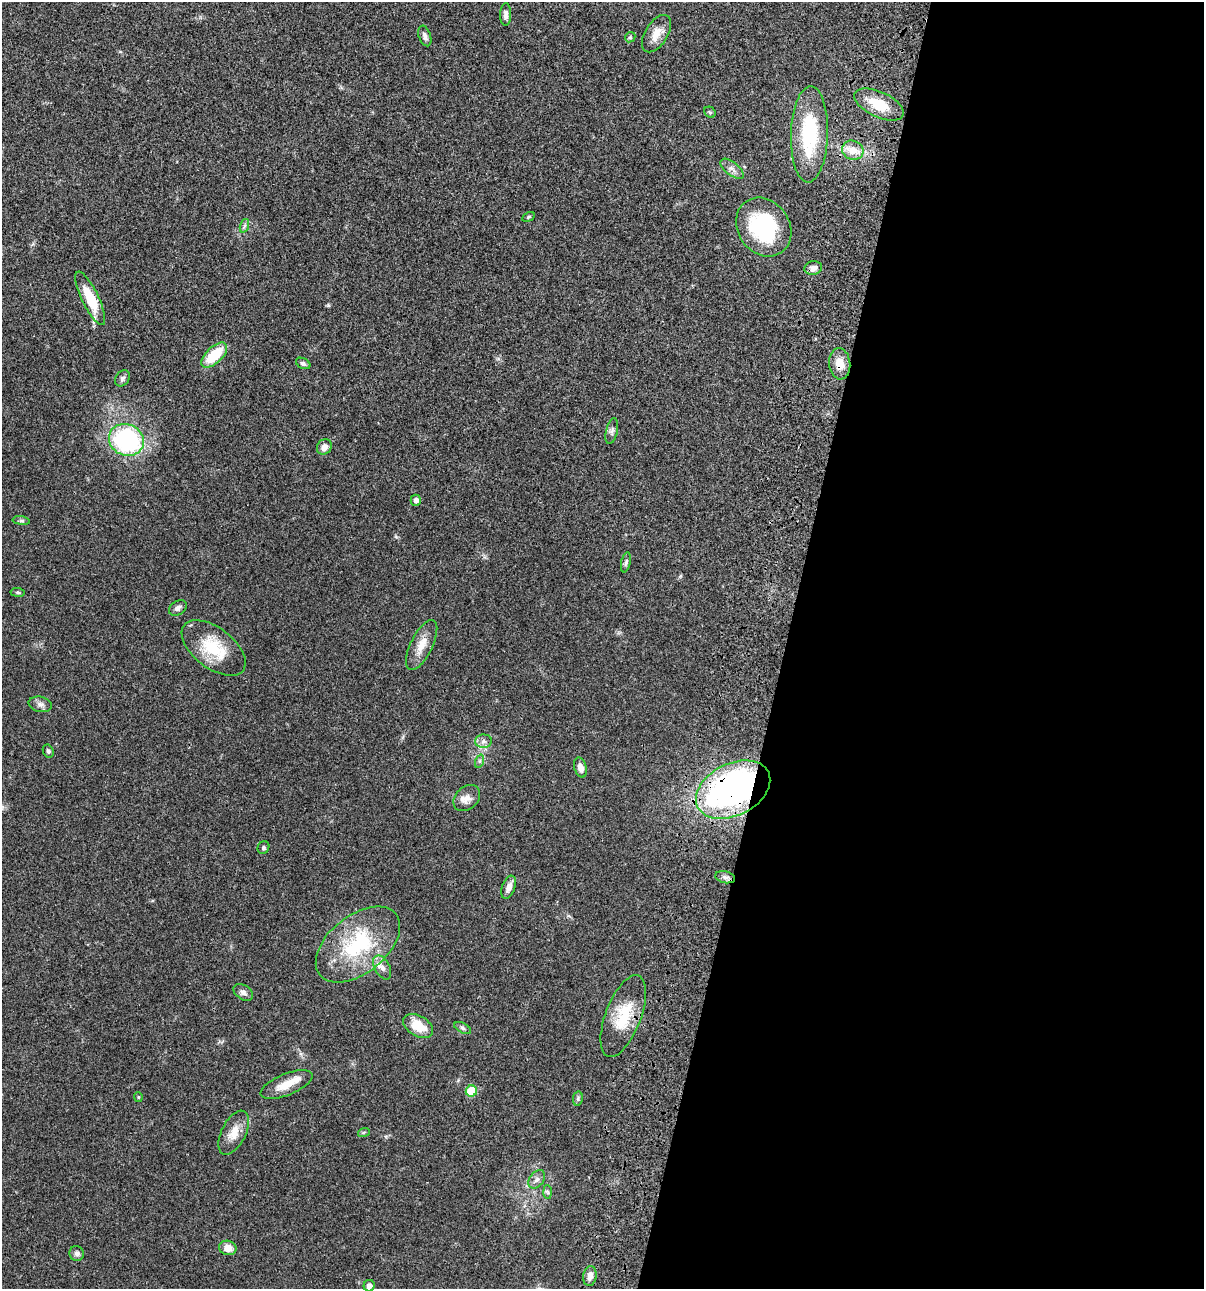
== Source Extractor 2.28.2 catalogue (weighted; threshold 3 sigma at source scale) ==
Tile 12 of 4 x 4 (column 4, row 3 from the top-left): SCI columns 3843-5044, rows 1408-2694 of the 5404 x 5387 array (HDU 1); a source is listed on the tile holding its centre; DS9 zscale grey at full resolution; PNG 1206 x 1291 px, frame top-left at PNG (2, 2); each listed source drawn as its Kron ellipse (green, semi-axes under 4 px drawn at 4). Shown black and unused: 35% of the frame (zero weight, under 3 of 4 exposures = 9% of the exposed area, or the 3 px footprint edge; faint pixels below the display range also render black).
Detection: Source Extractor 2.28.2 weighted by HDU 2 'WHT'; one run over the whole footprint, this tile lists its part. Background 0.0476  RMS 0.0054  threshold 0.0241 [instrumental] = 3 sigma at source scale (4.5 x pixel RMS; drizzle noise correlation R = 1.50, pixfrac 1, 0.05/0.05 arcsec/px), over >= 5 px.
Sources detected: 58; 2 inside a brighter listed object's ellipse — not listed separately; the other 56 listed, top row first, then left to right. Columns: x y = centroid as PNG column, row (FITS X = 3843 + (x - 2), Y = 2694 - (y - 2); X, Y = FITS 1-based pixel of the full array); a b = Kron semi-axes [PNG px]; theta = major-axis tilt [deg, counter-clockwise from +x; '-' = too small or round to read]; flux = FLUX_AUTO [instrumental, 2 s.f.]
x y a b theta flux
506 14 11 5 89 2
656 34 21 11 58 5.7
425 36 11 6 -70 2
630 37 5 4 - 0.69
879 104 26 12 -25 12
710 112 6 5 - 0.84
809 134 48 18 88 36
853 150 11 9 -20 5.9
732 169 14 6 -39 2.4
528 217 7 4 27 0.68
244 226 7 4 71 1
764 227 31 26 -55 45
813 268 9 6 8 2.9
90 298 29 8 -64 16
214 355 16 8 43 17
303 363 8 5 -27 1.2
840 364 15 10 -85 6.5
122 378 9 6 55 1.5
612 431 13 5 77 1.7
126 440 18 15 -24 64
324 447 8 7 - 2.6
416 500 5 5 - 2.3
21 521 8 4 -8 0.94
626 562 10 5 77 1.2
17 592 7 4 -8 0.76
178 608 10 6 33 1.9
422 645 27 11 64 7.4
214 648 37 20 -38 21
40 704 12 7 -12 2.2
483 741 8 6 1 1.9
48 751 7 5 -63 1
480 761 7 4 71 0.91
580 768 10 6 -74 3.6
733 790 39 26 27 160
467 798 15 11 43 4
263 848 6 5 - 0.93
725 877 10 6 -13 1.8
509 887 12 6 69 3.2
358 944 49 28 39 43
382 967 13 7 -61 3.1
243 992 11 7 -34 1.9
623 1016 43 17 69 18
418 1026 16 10 -31 11
463 1028 9 5 -27 1.1
287 1084 28 10 22 8.8
471 1091 6 5 - 19
138 1097 5 4 - 0.53
578 1098 7 5 80 0.89
364 1132 6 4 19 0.65
234 1133 24 12 63 6.9
537 1179 10 7 51 2.2
548 1192 7 4 -87 0.92
228 1248 9 7 -13 4.1
77 1253 7 7 - 1.8
590 1276 10 6 80 3.2
369 1286 6 5 - 2.6
Overlapping masked pixels (flux is a lower limit): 2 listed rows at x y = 840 364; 733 790